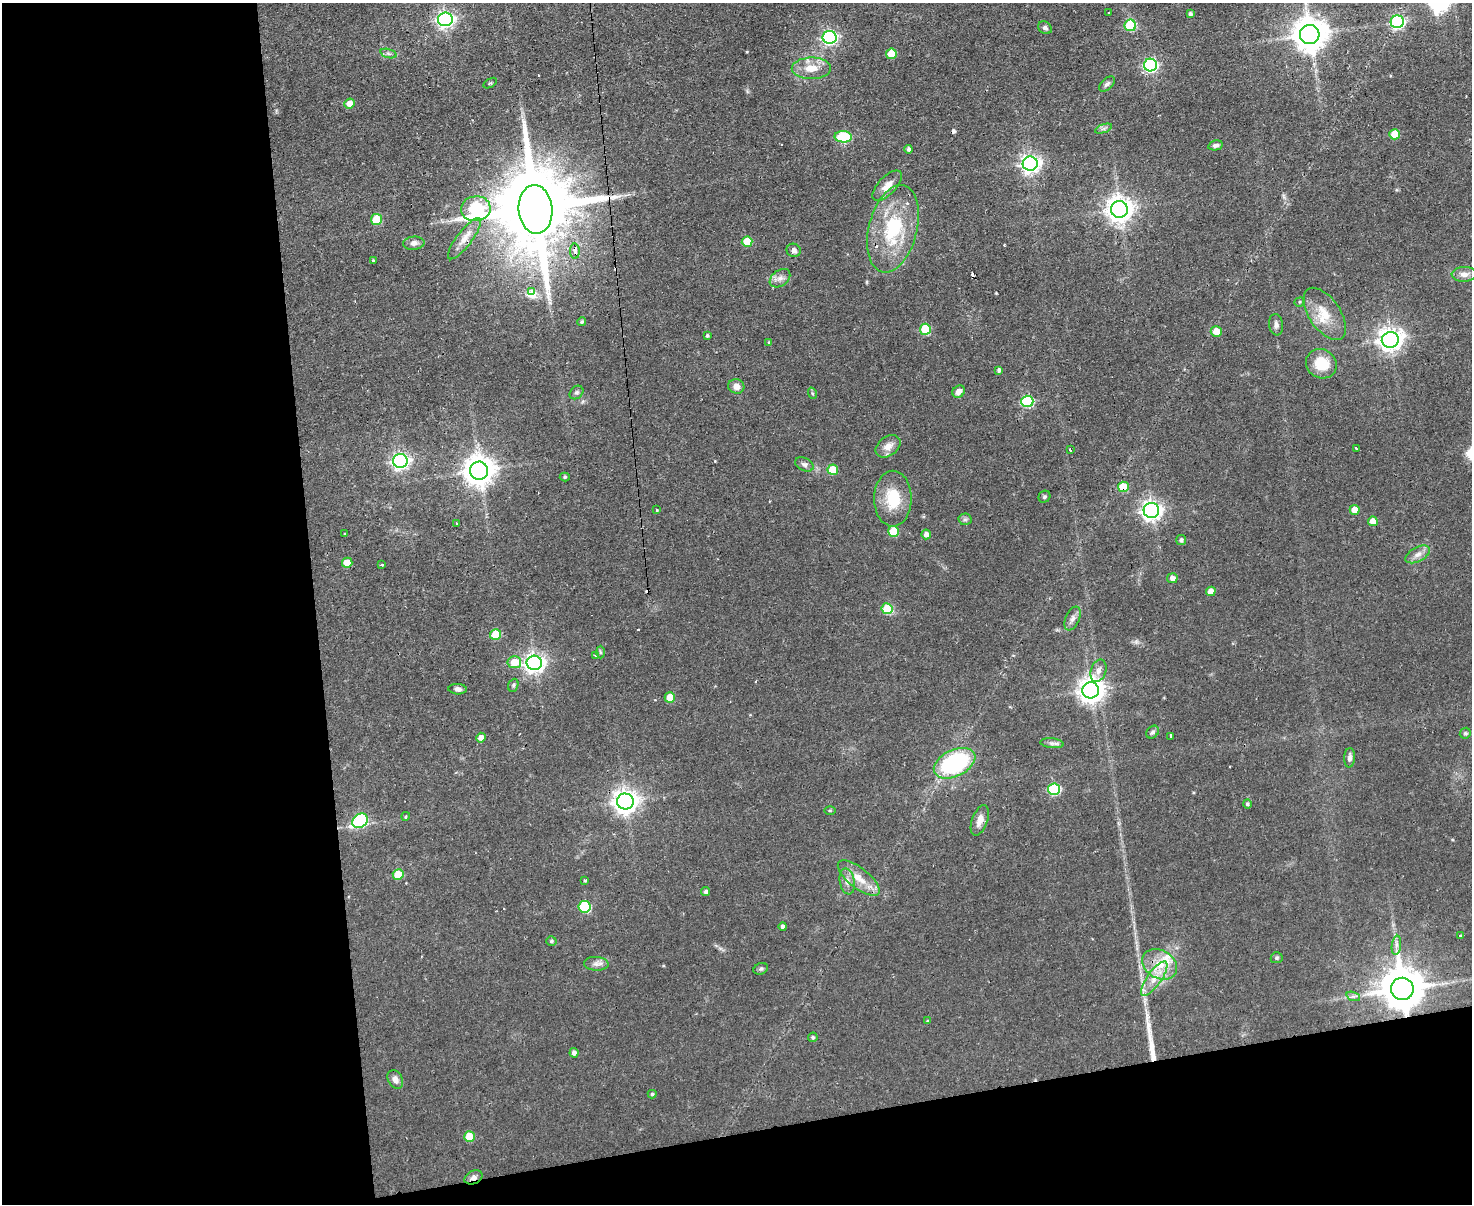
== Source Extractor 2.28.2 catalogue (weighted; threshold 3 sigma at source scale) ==
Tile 10 of 3 x 4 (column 1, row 4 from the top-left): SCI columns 244-1713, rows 1-1202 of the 4782 x 4810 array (HDU 1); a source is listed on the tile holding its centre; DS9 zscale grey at full resolution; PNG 1474 x 1206 px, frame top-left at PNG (2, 3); each listed source drawn as its Kron ellipse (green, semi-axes under 4 px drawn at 4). Shown black and unused: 28% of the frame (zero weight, under 2 of 3 exposures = <1% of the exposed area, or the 3 px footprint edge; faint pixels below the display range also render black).
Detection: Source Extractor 2.28.2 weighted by HDU 2 'WHT'; one run over the whole footprint, this tile lists its part. Background 0.0587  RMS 0.0058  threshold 0.0261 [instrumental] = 3 sigma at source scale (4.5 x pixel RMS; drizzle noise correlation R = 1.50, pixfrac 1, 0.05/0.05 arcsec/px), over >= 5 px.
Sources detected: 142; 1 inside a brighter object's white glare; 9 cosmic-ray / hot-pixel residue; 2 long thin detections or spike segments (spike, bleed or trail) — neither listed nor drawn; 2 inside a brighter listed object's ellipse — not listed separately; the other 128 listed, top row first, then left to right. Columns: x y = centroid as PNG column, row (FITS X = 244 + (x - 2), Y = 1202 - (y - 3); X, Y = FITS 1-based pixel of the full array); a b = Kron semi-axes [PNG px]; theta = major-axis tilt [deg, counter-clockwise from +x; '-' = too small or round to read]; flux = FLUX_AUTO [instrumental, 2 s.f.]
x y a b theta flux
1109 13 3 3 - 0.93
1190 14 4 3 - 1.3
445 19 7 7 - 210
1397 22 7 6 - 94
1130 25 6 6 - 33
1045 28 7 6 - 1.6
1310 35 9 9 - 1300
830 37 7 6 - 130
388 54 8 3 -19 1.2
891 54 5 5 - 14
1150 65 6 6 - 110
811 68 20 11 0 9.3
490 83 7 3 31 0.7
1107 84 9 5 43 1.8
349 103 5 5 - 5.5
1104 129 9 4 19 1.4
1395 134 5 5 - 11
843 137 9 5 -4 43
1215 145 7 5 13 1.5
909 149 4 4 - 1.7
1030 164 7 7 - 270
887 186 19 9 47 5.7
476 209 15 12 6 79
535 209 24 17 -86 9000
1119 209 8 8 - 610
376 219 5 5 - 18
893 229 45 24 75 42
464 239 25 7 53 6.1
747 242 5 5 - 16
414 243 11 6 5 3
794 250 7 6 - 2.5
575 251 8 5 -89 6.6
374 260 4 3 - 0.66
1464 274 12 7 2 3.9
780 278 11 8 36 3.2
531 292 4 3 - 96
1300 302 5 4 - 0.75
1325 314 30 15 -56 14
582 322 4 4 - 1
1276 325 11 7 -81 2.2
925 329 5 5 - 25
1216 331 5 5 - 7.6
707 336 4 4 - 1
1390 340 8 8 - 470
769 342 4 3 - 0.54
1321 364 16 14 -33 16
999 370 4 4 - 1.6
736 386 8 7 - 3.5
576 392 8 6 42 1.3
959 392 7 5 38 3.9
812 393 6 3 -72 0.81
1027 401 6 5 - 48
888 446 14 9 37 5.4
1356 448 3 3 - 2.2
1070 450 3 2 - 1
400 461 7 7 - 210
804 464 10 6 -24 1.9
833 470 5 5 - 16
479 471 9 9 - 860
565 477 5 4 - 0.99
1123 487 5 5 - 13
1044 497 6 5 - 1
893 499 28 18 -90 20
657 510 3 3 - 1.8
1151 510 8 7 - 310
1355 510 5 5 - 7.1
965 519 6 6 - 1.2
1373 521 5 5 - 6.3
456 524 2 2 - 0.63
894 531 5 5 - 19
344 534 3 2 - 0.39
926 534 5 5 - 3.1
1181 540 5 4 - 1.6
1418 554 13 7 28 3.7
347 563 5 5 - 8.3
382 565 3 2 - 0.81
1172 578 5 5 - 3
1211 591 5 4 - 5.9
887 609 5 5 - 19
1072 618 12 7 66 2.8
496 635 5 5 - 19
600 652 6 4 -88 0.94
595 656 3 3 - 4.2
514 662 7 6 - 12
534 663 7 7 - 310
1098 671 11 7 72 3.1
513 685 7 5 69 1
458 689 9 5 -3 2
1091 690 8 8 - 530
670 697 5 5 - 12
1152 732 7 5 45 1.4
1465 733 6 5 - 0.94
1171 736 4 3 - 2.7
481 738 5 4 - 3.9
1052 743 12 5 -6 1.9
1350 758 10 5 87 2.3
955 763 22 13 26 70
1054 789 6 5 - 44
625 801 8 8 - 520
1247 804 4 4 - 1.2
830 810 6 4 0 0.7
406 816 4 3 - 1.2
980 820 16 7 69 5.1
360 821 8 6 33 68
398 875 5 5 - 14
859 878 25 10 -38 10
585 880 3 3 - 0.92
847 881 13 7 -80 3.4
706 892 4 4 - 1.5
585 907 6 5 - 38
783 927 4 3 - 1.6
1461 936 3 3 - 2.7
551 941 5 5 - 1.1
1396 945 9 4 82 2.1
1277 958 6 5 - 1
596 964 12 7 -3 2.9
1160 964 18 14 -31 13
761 969 7 5 21 1.1
1154 979 20 7 55 8
1402 989 11 11 - 2200
1353 996 7 4 -18 1.4
927 1021 4 4 - 0.64
813 1037 5 4 - 1
574 1053 5 4 - 2.4
395 1080 10 7 -61 3.4
652 1094 4 4 - 0.96
469 1137 5 5 - 14
473 1177 9 6 25 2.6
Overlapping masked pixels (flux is a lower limit): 6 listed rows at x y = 535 209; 464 239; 575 251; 1123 487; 1402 989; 473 1177
Isophote crosses this tile's border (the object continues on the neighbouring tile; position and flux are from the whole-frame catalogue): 1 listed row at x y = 1310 35